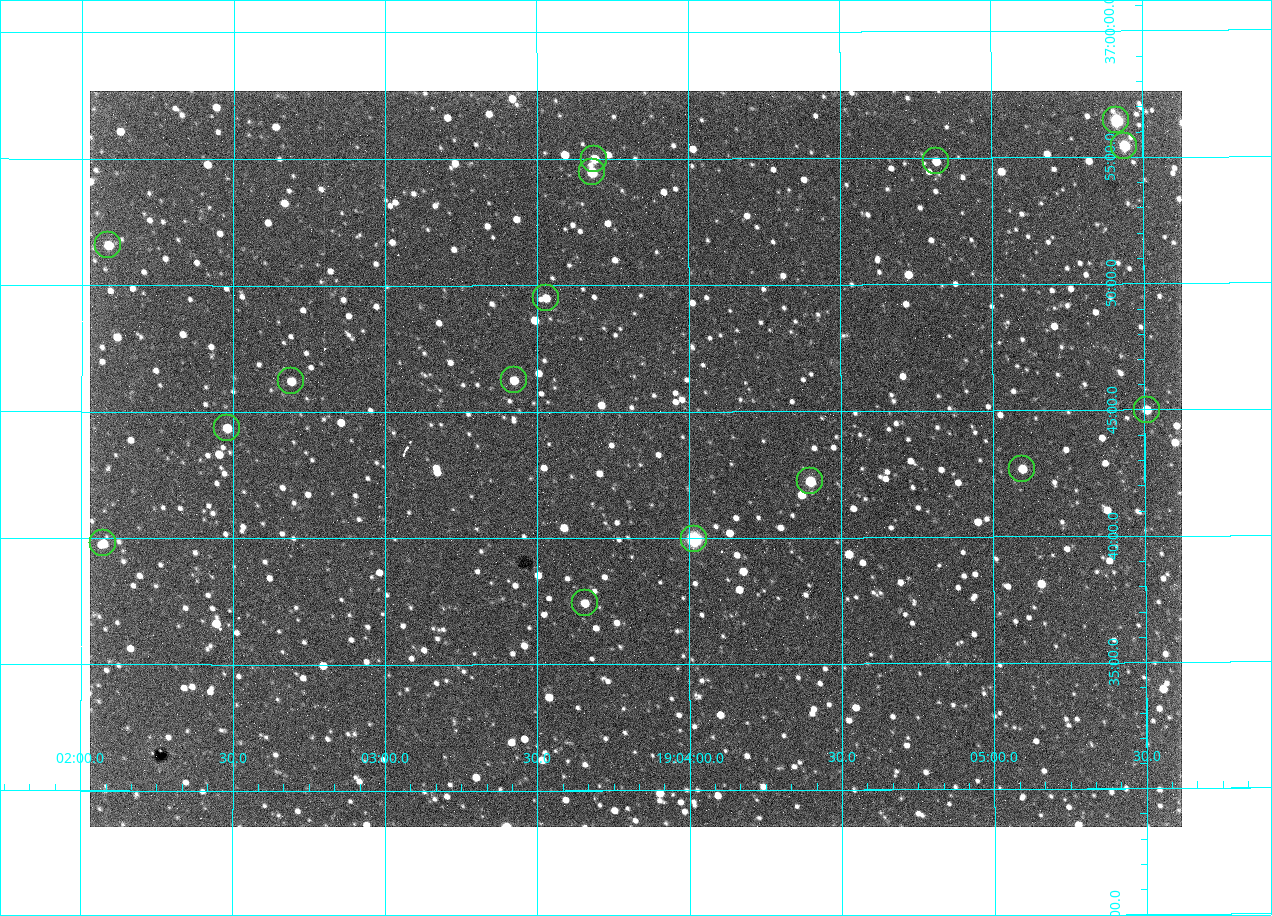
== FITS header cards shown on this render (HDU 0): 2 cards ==
NAXIS1  =                 1092 /fastest changing axis
NAXIS2  =                  736 /next to fastest changing axis

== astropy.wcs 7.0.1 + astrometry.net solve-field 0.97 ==
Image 1092 x 736 px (HDU 0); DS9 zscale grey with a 90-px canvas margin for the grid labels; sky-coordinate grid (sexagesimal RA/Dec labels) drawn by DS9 from the SOLVED WCS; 16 Tycho-2 reference stars matched to detected sources circled (green)
Header WCS: none
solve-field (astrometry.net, Tycho-2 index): SOLVED blind (the file carries no WCS)
Solved WCS: RA---TAN-SIP/DEC--TAN-SIP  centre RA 19:03:49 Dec +36:43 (285.96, +36.72 deg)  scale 2.37 arcsec/px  FOV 43.2' x 29.1'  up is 0 deg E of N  parity flipped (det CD > 0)
(file carries no celestial WCS; the grid is the blind solution)
Tycho-2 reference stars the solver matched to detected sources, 16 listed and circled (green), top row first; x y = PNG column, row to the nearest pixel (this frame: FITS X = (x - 90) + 1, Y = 736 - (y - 91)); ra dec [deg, ICRS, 3 dp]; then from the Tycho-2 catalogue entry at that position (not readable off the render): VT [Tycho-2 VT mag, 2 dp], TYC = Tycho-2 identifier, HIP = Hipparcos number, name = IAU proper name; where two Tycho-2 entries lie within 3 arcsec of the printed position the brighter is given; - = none
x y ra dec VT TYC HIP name
1116 120 286.353 +36.941 8.32 2652-644-1 93748 -
1124 146 286.360 +36.924 9.83 2652-14-1 - -
594 159 285.922 +36.917 10.48 2652-1249-1 - -
936 161 286.204 +36.915 10.94 2652-350-1 - -
592 172 285.920 +36.908 9.57 2652-218-1 - -
108 245 285.522 +36.860 10.88 2651-1921-1 - -
546 298 285.882 +36.825 10.95 2652-329-1 - -
514 380 285.856 +36.771 11.11 2652-1253-1 - -
291 381 285.672 +36.770 11.14 2651-2527-1 - -
1147 410 286.377 +36.750 10.72 2652-110-1 - -
227 428 285.620 +36.739 11.03 2651-1906-1 - -
1022 469 286.274 +36.711 10.88 2652-1070-1 - -
810 481 286.100 +36.704 10.14 2652-1649-1 - -
694 539 286.004 +36.666 8.52 2652-1368-1 - -
103 543 285.518 +36.663 10.71 2651-2245-1 - -
585 603 285.914 +36.624 11.11 2652-845-1 - -